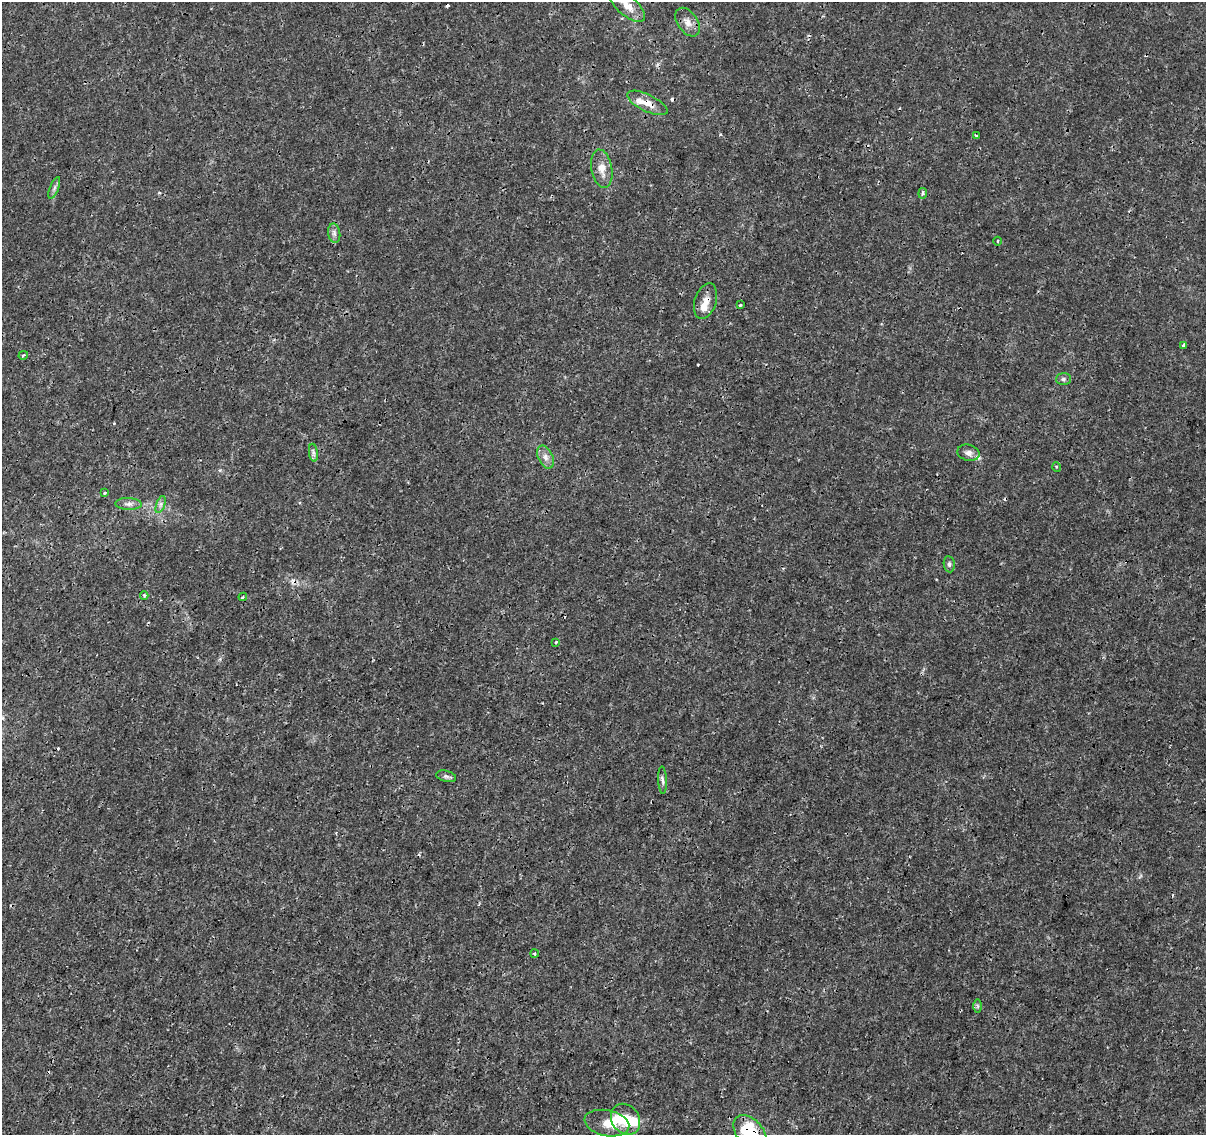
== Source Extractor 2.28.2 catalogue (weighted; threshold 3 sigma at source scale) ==
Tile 7 of 4 x 4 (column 3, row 2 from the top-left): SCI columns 2424-3627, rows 2552-3684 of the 4832 x 5042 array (HDU 1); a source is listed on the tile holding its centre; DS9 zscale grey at full resolution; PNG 1208 x 1137 px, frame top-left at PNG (2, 2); each listed source drawn as its Kron ellipse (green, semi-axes under 4 px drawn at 4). Shown black and unused: <1% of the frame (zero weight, under 3 of 4 exposures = <1% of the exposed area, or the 3 px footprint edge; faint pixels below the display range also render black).
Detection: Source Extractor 2.28.2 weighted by HDU 2 'WHT'; one run over the whole footprint, this tile lists its part. Background 0.00203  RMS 7.8e-04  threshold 0.00352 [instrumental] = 3 sigma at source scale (4.5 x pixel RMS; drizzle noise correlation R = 1.50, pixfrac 1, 0.0396/0.0396 arcsec/px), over >= 5 px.
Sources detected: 43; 2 inside a brighter object's white glare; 6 cosmic-ray / hot-pixel residue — neither listed nor drawn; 3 inside a brighter listed object's ellipse — not listed separately; the other 32 listed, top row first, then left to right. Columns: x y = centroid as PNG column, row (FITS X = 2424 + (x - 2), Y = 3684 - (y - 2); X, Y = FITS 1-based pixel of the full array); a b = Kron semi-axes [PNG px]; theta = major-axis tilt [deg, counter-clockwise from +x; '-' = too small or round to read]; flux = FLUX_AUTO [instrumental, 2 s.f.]
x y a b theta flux
627 6 22 10 -41 1.2
687 22 16 10 -54 0.66
647 103 22 8 -26 0.96
976 135 3 2 - 0.067
602 169 19 10 -80 0.89
54 188 11 4 68 0.24
923 193 5 4 - 0.12
334 233 10 6 -81 0.29
998 241 4 3 - 0.089
706 301 18 11 72 0.76
740 305 3 2 - 0.18
1183 345 4 3 - 0.25
23 355 5 3 - 0.084
1063 379 7 6 - 0.19
313 453 9 4 -81 0.23
968 453 11 8 -14 0.38
545 457 12 7 -65 0.46
1057 467 5 3 - 0.087
105 493 4 3 - 0.09
128 504 13 6 -2 0.37
161 504 9 4 71 0.23
949 564 8 5 -82 0.18
144 595 4 4 - 0.098
243 597 4 3 - 0.092
556 642 3 3 - 0.063
446 776 10 5 -14 0.2
662 780 14 4 -87 0.23
534 954 4 3 - 0.1
978 1006 7 4 -89 0.13
625 1119 16 13 -54 1.8
607 1123 23 13 -12 1.3
750 1133 20 13 -47 5.3
Overlapping masked pixels (flux is a lower limit): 3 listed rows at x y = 647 103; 706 301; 750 1133
Isophote crosses this tile's border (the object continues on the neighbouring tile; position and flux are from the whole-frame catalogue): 1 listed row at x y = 750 1133